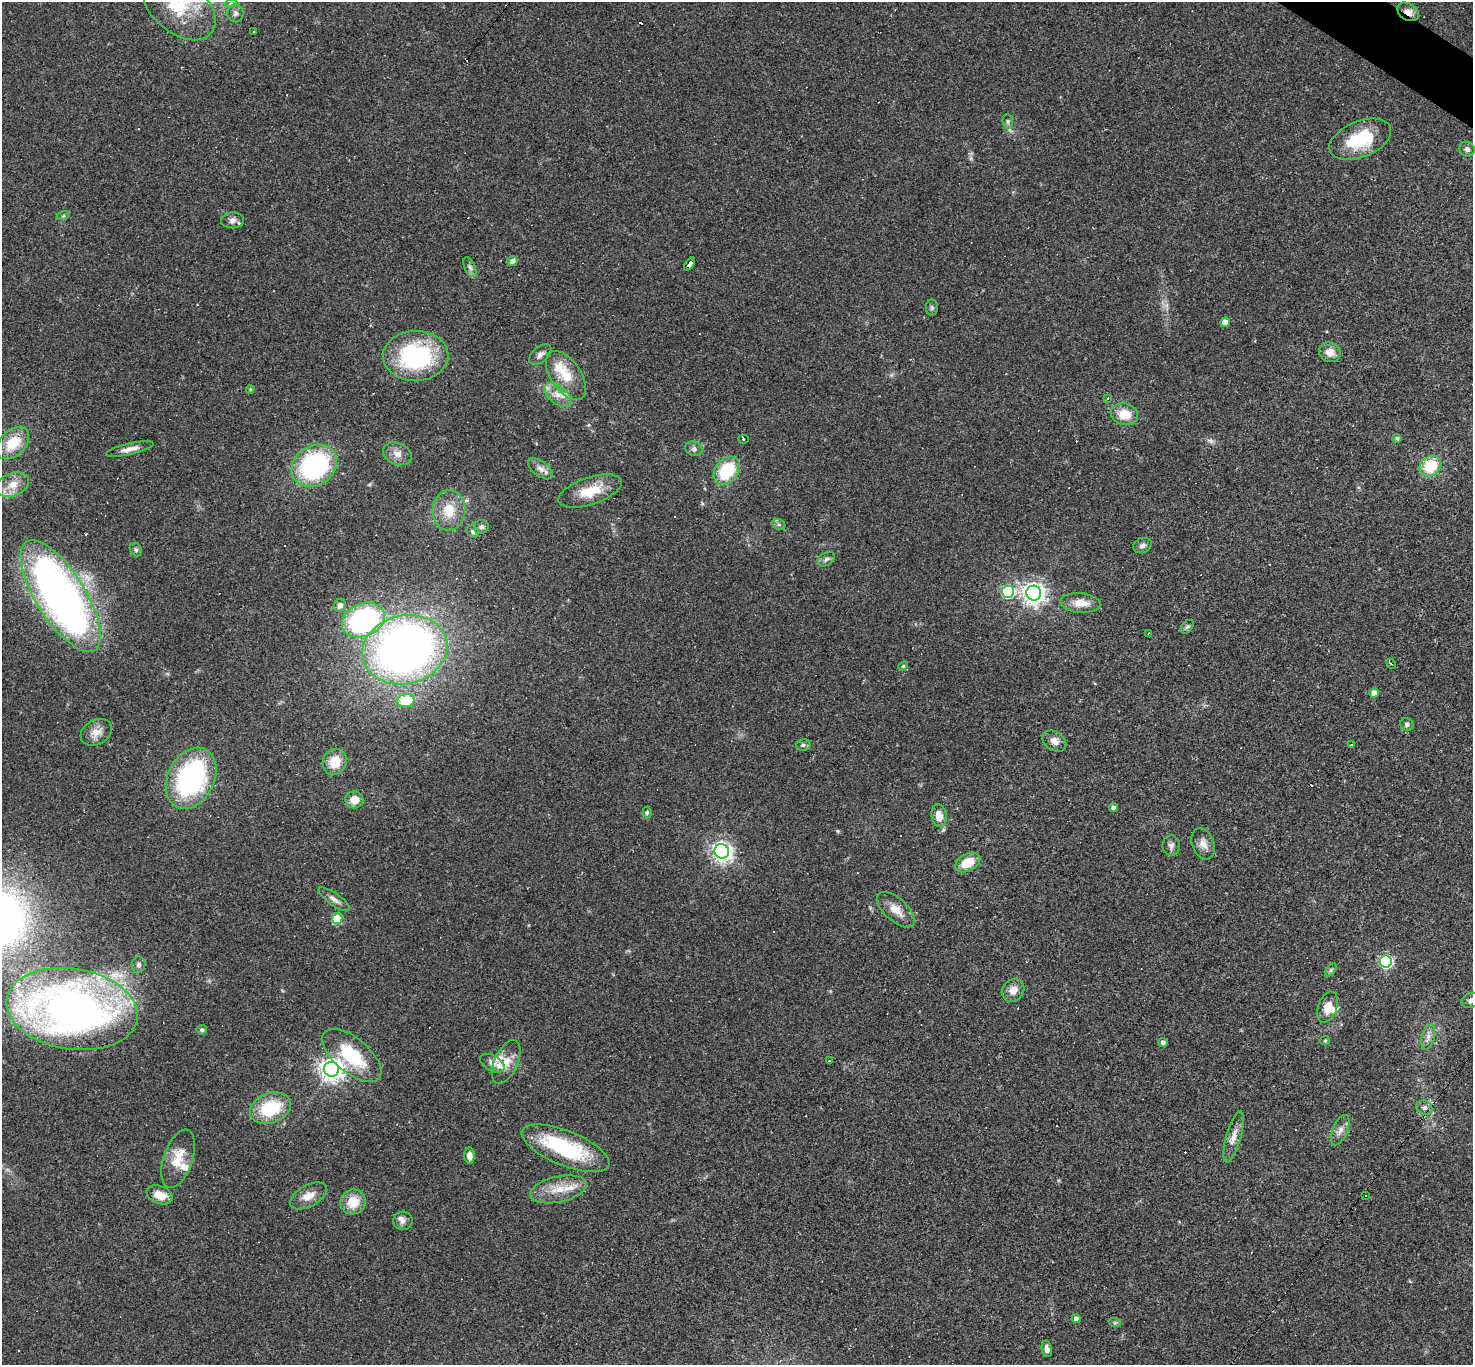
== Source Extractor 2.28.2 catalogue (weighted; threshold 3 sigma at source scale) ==
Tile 10 of 4 x 4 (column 2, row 3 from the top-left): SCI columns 1471-2941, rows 1652-3014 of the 5882 x 5889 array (HDU 1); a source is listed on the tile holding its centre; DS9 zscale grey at full resolution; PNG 1475 x 1367 px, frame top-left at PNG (2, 2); each listed source drawn as its Kron ellipse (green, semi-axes under 4 px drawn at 4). Shown black and unused: <1% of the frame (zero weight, under 2 of 3 exposures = <1% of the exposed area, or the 3 px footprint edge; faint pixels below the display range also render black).
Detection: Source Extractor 2.28.2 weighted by HDU 2 'WHT'; one run over the whole footprint, this tile lists its part. Background 0.0731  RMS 0.0056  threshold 0.0251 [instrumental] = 3 sigma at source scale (4.5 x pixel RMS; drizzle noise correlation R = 1.50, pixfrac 1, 0.05/0.05 arcsec/px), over >= 5 px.
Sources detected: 136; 1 too faint to see at this stretch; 1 inside a brighter object's white glare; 21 cosmic-ray / hot-pixel residue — neither listed nor drawn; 8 inside a brighter listed object's ellipse — not listed separately; the other 105 listed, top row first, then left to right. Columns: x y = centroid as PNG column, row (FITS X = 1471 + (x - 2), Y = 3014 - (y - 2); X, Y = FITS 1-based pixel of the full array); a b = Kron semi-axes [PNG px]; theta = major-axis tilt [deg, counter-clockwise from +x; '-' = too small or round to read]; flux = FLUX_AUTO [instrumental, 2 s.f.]
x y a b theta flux
231 3 7 4 19 1.1
179 6 42 26 -41 34
1408 12 11 8 -33 5.1
235 13 9 8 - 2.1
254 32 3 2 - 0.66
1008 121 7 5 -83 1.2
1360 139 32 18 22 28
1467 149 8 7 - 1.8
63 216 6 4 18 0.78
233 220 11 8 3 2.9
512 261 5 5 - 2.5
690 264 7 4 54 52
470 267 10 5 -66 1.8
932 307 8 6 -88 1.2
1225 322 5 4 - 5.6
1330 352 11 9 -29 5
540 354 13 7 40 2.5
416 356 33 25 1 73
566 376 28 15 -56 14
250 389 4 3 - 0.61
558 395 16 8 -37 5.9
1108 398 4 4 - 0.71
1124 414 13 11 -12 9.8
1397 438 4 4 - 1.1
743 439 5 3 - 1.2
13 443 19 12 45 15
130 449 24 5 13 4.2
694 449 9 7 -27 1.9
397 454 15 10 -23 4.6
314 466 24 19 34 79
1430 466 11 9 42 19
541 469 14 7 -36 3.3
727 471 15 11 52 27
13 484 17 11 22 7.3
590 491 33 13 19 14
449 510 20 16 86 13
779 524 7 5 -29 1.2
481 527 7 6 - 1.6
473 532 7 5 -59 1
1142 545 9 7 22 2
136 550 7 5 -59 1.2
826 559 9 6 34 1.7
1008 592 6 6 - 60
1034 593 7 7 - 380
61 596 64 24 -58 320
1080 603 20 10 -5 7.5
340 605 6 5 - 2.6
363 620 22 16 23 97
1187 627 8 5 48 1.2
1148 633 3 2 - 0.33
405 650 43 34 13 340
1391 664 5 4 - 0.89
903 666 6 3 44 0.63
1374 693 4 4 - 5.1
406 700 8 6 7 17
1407 724 7 6 - 1.5
96 732 17 12 29 5.5
1054 741 13 9 -36 3.7
803 745 7 5 10 1.3
1351 745 3 2 - 0.52
335 762 13 11 60 11
191 778 32 23 63 96
354 800 9 8 - 6.5
1113 807 4 4 - 1.8
647 813 6 4 86 0.9
939 816 11 7 -80 6.3
1203 844 16 11 -68 4.6
1171 845 10 8 -88 2.1
722 851 7 7 - 240
968 862 13 8 28 11
334 899 19 6 -35 3
896 910 23 11 -42 6.8
337 919 5 5 - 25
1386 962 6 6 - 93
138 965 8 7 - 1.8
1331 970 7 4 53 0.96
1013 990 12 10 50 5.2
1471 1000 9 7 24 2.2
1327 1007 16 9 71 6.3
72 1009 66 40 -9 300
202 1030 5 5 - 1.2
1428 1037 13 6 76 2.8
1325 1041 5 4 - 0.66
1163 1042 4 4 - 2.1
352 1055 36 17 -40 31
830 1061 3 3 - 3.6
506 1062 23 11 66 7.8
492 1063 13 7 -30 3.2
332 1069 7 7 - 440
270 1108 21 15 21 28
1424 1108 8 7 - 2.1
1340 1130 16 7 67 3.5
1234 1137 26 7 74 5.3
566 1148 47 17 -22 47
469 1155 8 5 -88 3.8
178 1159 30 14 71 12
558 1189 28 13 12 12
160 1195 14 8 -21 7.5
308 1196 20 10 29 6.4
1366 1196 3 3 - 8.5
353 1202 13 12 - 11
403 1221 10 9 - 2.4
1076 1318 4 4 - 2.8
1115 1323 6 4 -18 0.79
1047 1349 8 5 -78 2.6
Overlapping masked pixels (flux is a lower limit): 2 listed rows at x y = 1408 12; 690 264
Isophote crosses this tile's border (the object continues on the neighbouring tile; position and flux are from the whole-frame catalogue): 3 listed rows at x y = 179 6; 1471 1000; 72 1009